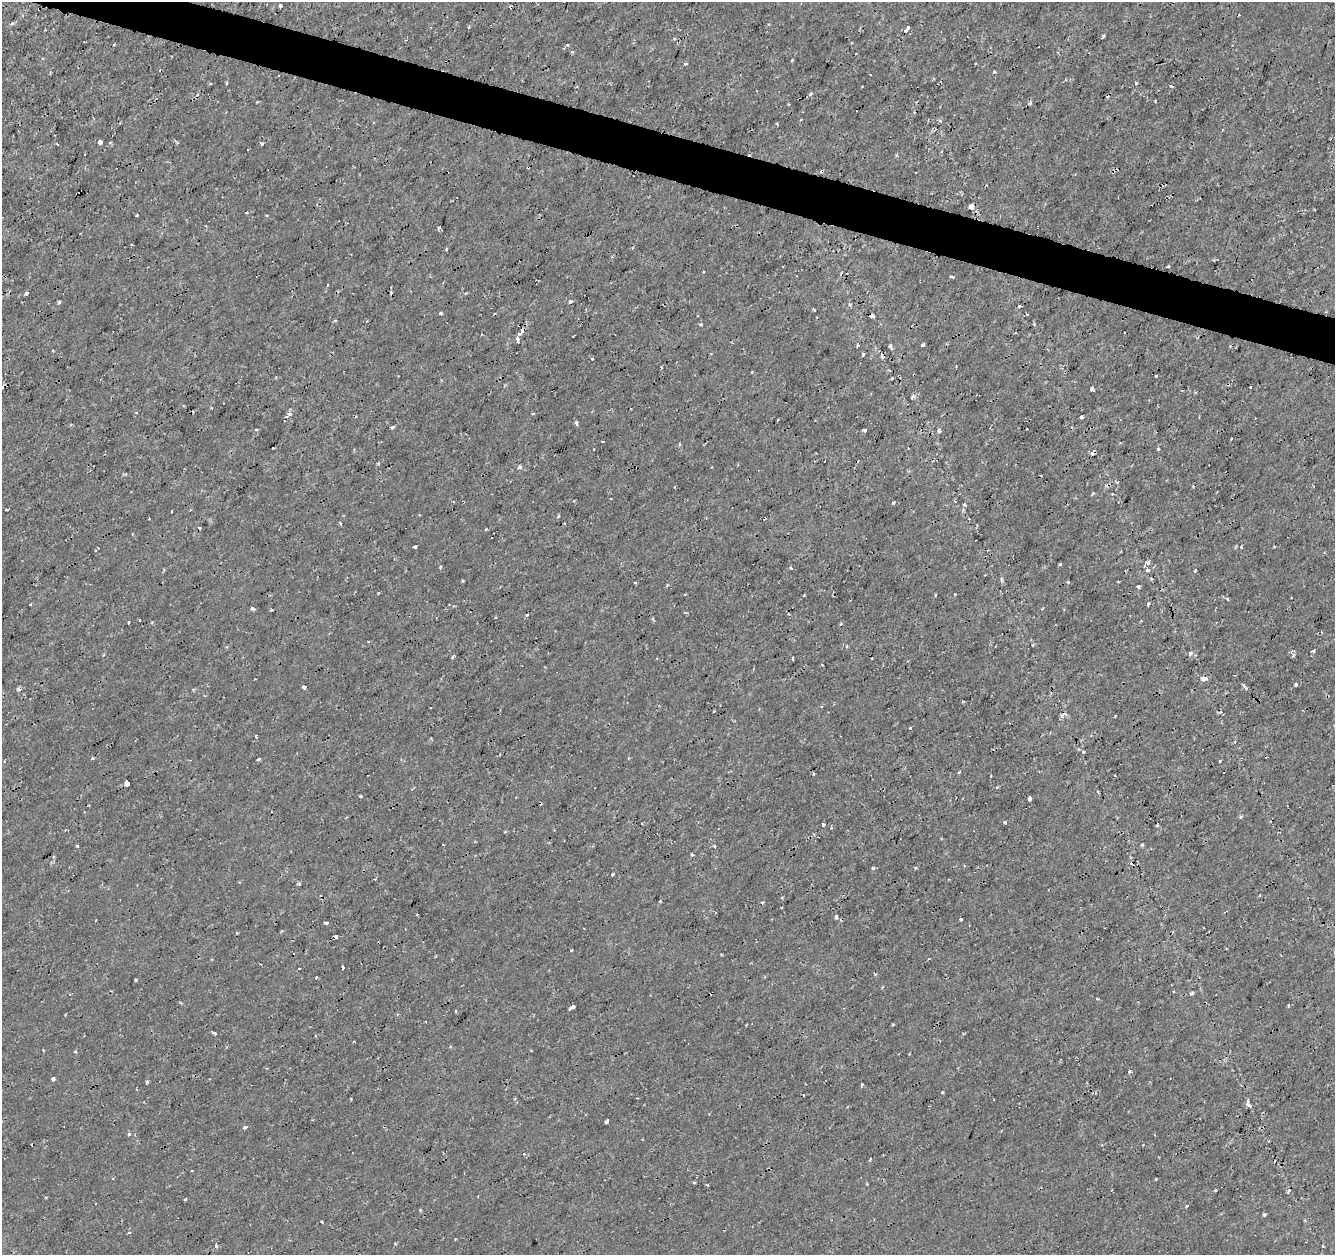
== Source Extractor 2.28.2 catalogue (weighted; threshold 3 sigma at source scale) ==
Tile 11 of 4 x 4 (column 3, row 3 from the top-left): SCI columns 2667-3999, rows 1469-2721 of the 5339 x 5501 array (HDU 1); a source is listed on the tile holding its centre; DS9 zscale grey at full resolution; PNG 1337 x 1257 px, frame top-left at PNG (2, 2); no overlay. Shown black and unused: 3% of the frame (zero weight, under 2 of 3 exposures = <1% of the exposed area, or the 3 px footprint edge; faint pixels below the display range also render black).
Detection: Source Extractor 2.28.2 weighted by HDU 2 'WHT'; one run over the whole footprint, this tile lists its part. Background 1.78e-04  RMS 0.0011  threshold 0.00517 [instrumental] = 3 sigma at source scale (4.5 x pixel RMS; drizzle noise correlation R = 1.50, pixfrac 1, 0.0396/0.0396 arcsec/px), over >= 5 px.
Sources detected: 212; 22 cosmic-ray / hot-pixel residue — not listed; the other 190 listed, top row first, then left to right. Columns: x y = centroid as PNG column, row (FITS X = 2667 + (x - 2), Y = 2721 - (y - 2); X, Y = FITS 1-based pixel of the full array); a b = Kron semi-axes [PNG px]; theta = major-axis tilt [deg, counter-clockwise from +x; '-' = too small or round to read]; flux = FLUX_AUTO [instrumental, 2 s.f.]
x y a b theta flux
280 6 4 3 - 0.36
511 7 3 3 - 0.3
469 27 4 3 - 0.098
908 27 4 3 - 0.22
906 31 5 4 - 0.17
1104 36 4 3 - 0.15
851 43 2 2 - 0.13
114 45 3 2 - 0.18
567 45 5 4 - 0.16
856 53 2 2 - 0.11
685 64 3 3 - 0.27
870 74 2 2 - 0.095
226 83 4 3 - 0.11
1171 86 4 3 - 0.15
810 94 5 4 - 0.26
1108 96 3 2 - 0.092
1030 103 3 3 - 0.68
940 121 5 3 - 0.14
100 142 4 4 - 1.1
262 144 4 3 - 0.18
971 207 7 6 - 0.41
137 215 3 2 - 0.1
267 215 3 2 - 0.1
439 228 4 2 - 0.22
446 249 3 3 - 0.16
1168 266 3 3 - 0.26
841 273 4 2 - 0.11
952 277 4 3 - 0.44
27 293 5 4 - 0.21
570 301 4 4 - 0.3
59 302 5 4 - 0.14
849 304 5 4 - 0.16
1019 306 3 3 - 0.13
586 309 3 2 - 0.087
814 309 5 2 - 0.095
441 314 4 3 - 0.2
872 316 4 3 - 0.33
335 320 4 3 - 0.18
701 324 4 4 - 0.12
521 332 6 4 53 0.91
517 339 5 3 - 0.66
923 345 4 3 - 0.21
857 346 4 3 - 0.21
889 346 4 4 - 0.18
53 351 4 3 - 0.1
863 354 3 3 - 0.21
592 359 3 3 - 0.48
752 372 3 2 - 0.12
1156 376 3 3 - 0.18
892 378 3 2 - 0.13
1251 387 3 3 - 0.55
1092 389 4 3 - 0.97
912 397 4 4 - 0.23
136 413 3 2 - 0.11
289 414 6 5 - 0.31
533 414 4 3 - 0.12
1081 417 3 3 - 0.47
576 423 4 3 - 0.28
392 427 5 3 - 0.18
256 430 3 3 - 0.15
864 430 4 3 - 0.46
939 430 5 4 - 0.35
602 441 3 2 - 0.087
1158 449 3 3 - 0.31
825 461 3 2 - 0.19
378 463 3 3 - 0.28
520 467 3 3 - 0.52
1093 494 4 2 - 0.16
611 499 2 2 - 0.11
894 503 3 3 - 0.32
964 505 4 4 - 0.25
7 510 4 2 - 0.1
340 523 4 3 - 0.12
486 529 3 3 - 0.12
1275 546 3 2 - 0.16
414 547 4 3 - 0.62
1241 547 3 3 - 0.19
96 550 4 3 - 0.15
1148 563 7 5 65 0.27
440 567 4 3 - 0.13
791 568 4 3 - 0.14
1147 570 6 5 - 0.25
1195 571 5 3 - 0.13
462 581 3 2 - 0.18
635 582 3 3 - 0.19
1068 582 3 3 - 0.096
1118 582 3 2 - 0.098
1138 587 4 3 - 0.24
378 593 3 3 - 0.14
955 594 3 2 - 0.12
1228 599 3 3 - 0.44
1148 604 4 3 - 0.31
252 609 3 3 - 0.74
271 609 3 3 - 0.15
686 613 4 3 - 0.11
527 615 3 3 - 0.16
140 620 3 2 - 0.13
152 622 4 3 - 0.11
128 623 3 3 - 0.21
1292 651 6 4 45 0.19
1313 651 5 4 - 0.18
1190 653 6 5 - 0.32
453 657 4 3 - 0.2
793 659 4 2 - 0.14
1203 679 7 6 - 0.47
1296 684 4 3 - 0.35
1243 685 5 4 - 0.19
304 687 4 3 - 1.1
18 689 4 4 - 0.39
193 690 4 4 - 0.13
963 702 3 2 - 0.17
714 711 3 2 - 0.089
910 728 3 3 - 0.1
256 736 3 3 - 0.17
1083 752 4 3 - 0.15
93 758 3 3 - 0.41
258 760 3 3 - 0.2
1219 761 3 3 - 0.17
4 762 3 3 - 0.17
959 772 4 3 - 0.14
991 776 3 2 - 0.15
127 783 5 4 - 0.69
361 796 3 3 - 0.2
1030 798 4 3 - 0.81
1240 817 4 4 - 0.16
1005 822 4 3 - 0.25
823 824 4 2 - 0.14
1157 825 4 3 - 0.13
505 832 4 3 - 0.12
443 845 2 2 - 0.075
1142 845 4 4 - 0.14
77 846 3 3 - 0.35
715 846 5 3 - 0.13
692 855 4 3 - 0.14
873 868 5 4 - 0.14
915 868 5 3 - 0.12
613 875 3 3 - 0.63
299 884 5 3 - 0.13
1260 895 3 2 - 0.15
660 901 3 3 - 0.14
763 902 3 3 - 0.39
782 907 3 2 - 0.11
836 917 4 3 - 0.41
961 919 3 3 - 0.27
326 923 4 3 - 0.19
237 933 3 3 - 0.14
335 937 4 3 - 0.26
571 951 3 3 - 0.23
299 969 3 2 - 0.11
316 977 3 2 - 0.14
136 980 3 3 - 0.13
882 987 4 3 - 0.1
1191 993 4 3 - 0.34
1097 999 4 2 - 0.1
1288 1006 4 3 - 0.13
572 1007 6 4 33 1.2
456 1011 3 3 - 0.16
893 1024 3 3 - 0.12
214 1033 5 3 - 0.15
43 1050 3 2 - 0.095
75 1052 3 3 - 0.22
1130 1071 3 3 - 0.4
53 1079 4 3 - 0.46
147 1081 3 3 - 0.37
862 1085 3 3 - 0.27
942 1092 3 3 - 0.18
1092 1093 4 3 - 0.096
803 1095 3 2 - 0.11
1248 1104 7 5 -67 0.37
606 1121 4 3 - 0.78
245 1127 4 3 - 0.25
129 1134 4 4 - 0.22
32 1145 3 2 - 0.13
192 1170 3 2 - 0.11
1156 1179 3 2 - 0.15
694 1183 4 3 - 0.14
867 1184 3 3 - 0.1
707 1185 3 2 - 0.18
1215 1190 3 2 - 0.16
1288 1191 6 4 66 0.25
185 1199 3 3 - 0.14
1187 1206 4 3 - 0.16
420 1210 4 4 - 0.12
1264 1214 3 3 - 0.22
322 1222 3 3 - 0.23
129 1232 4 3 - 0.16
455 1239 3 2 - 0.083
395 1244 4 3 - 0.1
216 1245 3 3 - 0.37
1323 1246 4 3 - 0.12
Overlapping masked pixels (flux is a lower limit): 2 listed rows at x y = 511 7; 872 316
Isophote crosses this tile's border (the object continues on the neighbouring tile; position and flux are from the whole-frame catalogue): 1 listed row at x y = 511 7
Unlisted compact peaks at least as high as the median listed source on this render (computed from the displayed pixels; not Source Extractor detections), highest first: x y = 994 72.